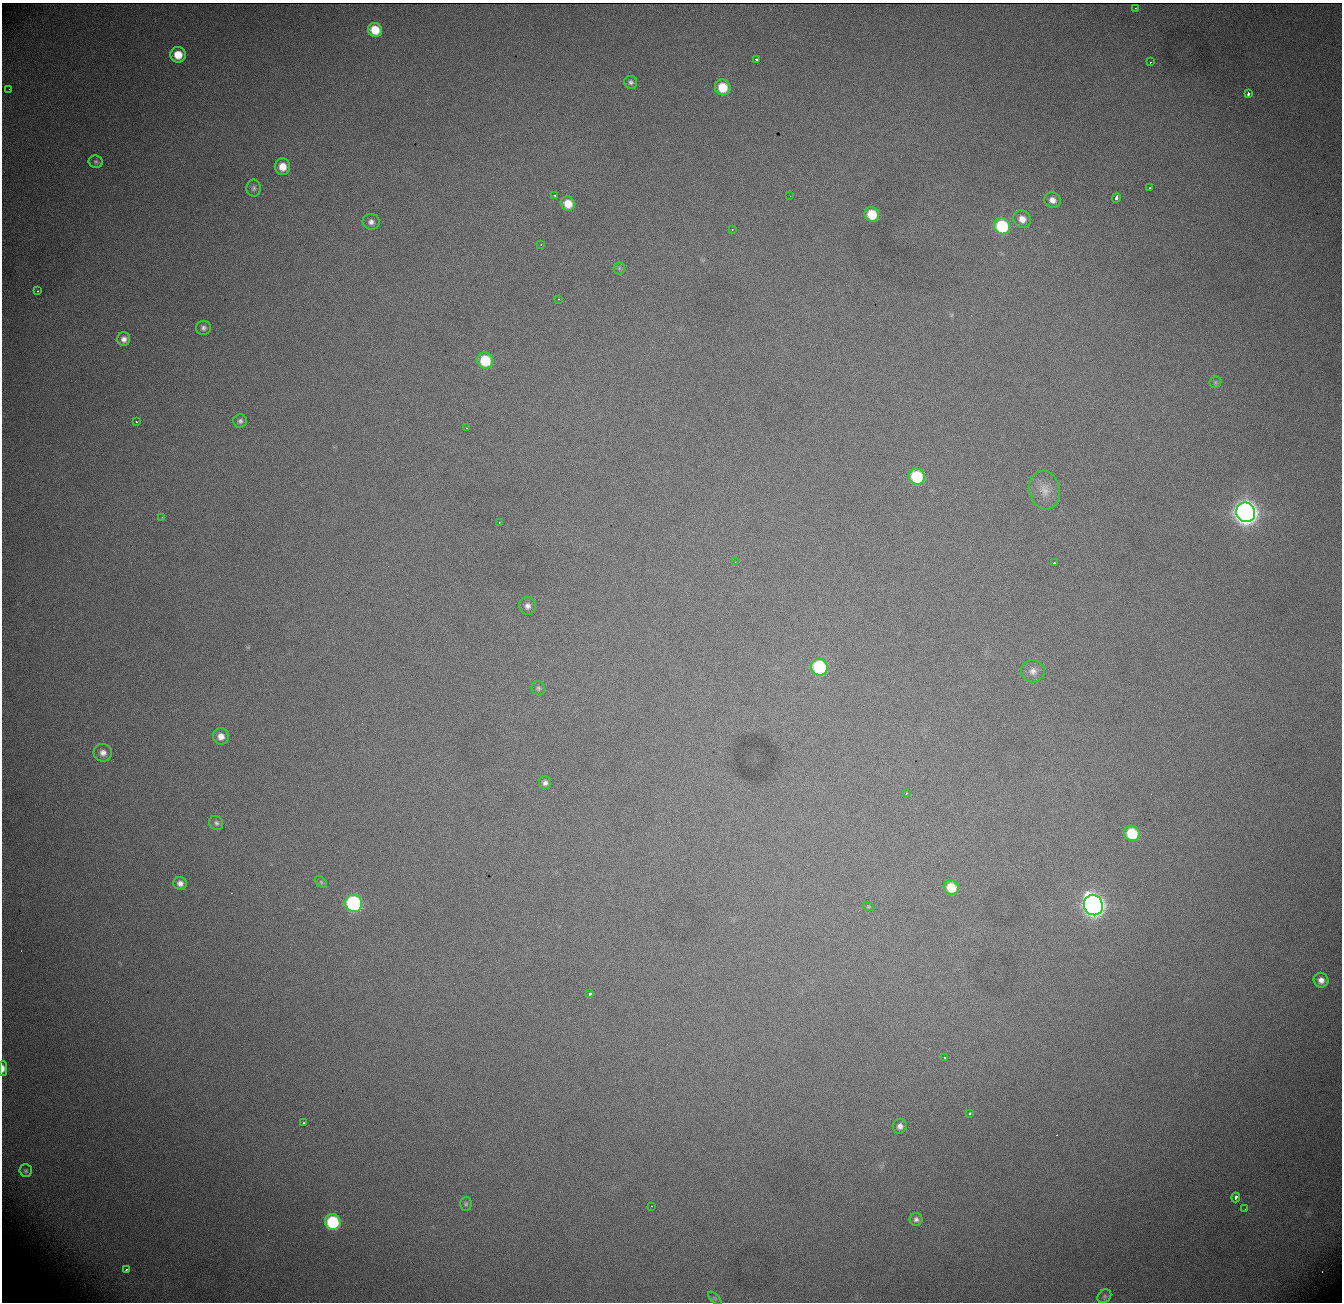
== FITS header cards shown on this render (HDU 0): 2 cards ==
NAXIS1  = 1340
NAXIS2  = 1300

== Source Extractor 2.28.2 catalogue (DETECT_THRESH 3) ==
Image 1340 x 1300 px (HDU 0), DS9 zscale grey, 1 PNG px = 1 image px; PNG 1344 x 1304 px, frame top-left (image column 1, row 1300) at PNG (2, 3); each listed source drawn as its Kron ellipse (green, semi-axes under 4 px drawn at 4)
Background 952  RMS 11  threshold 34.2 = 3 sigma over >= 5 px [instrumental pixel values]
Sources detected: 74; all 74 listed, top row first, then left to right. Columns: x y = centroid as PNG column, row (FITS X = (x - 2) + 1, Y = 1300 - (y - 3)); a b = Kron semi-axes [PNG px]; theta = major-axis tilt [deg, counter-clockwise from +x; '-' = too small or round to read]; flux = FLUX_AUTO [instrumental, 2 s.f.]
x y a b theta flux
1135 8 2 2 - 520
375 30 7 6 - 17000
178 55 8 7 - 15000
756 59 4 3 - 3100
1150 62 3 2 - 2000
631 82 6 6 - 2100
723 87 8 7 - 20000
9 89 2 2 - 680
1248 94 4 3 - 4300
96 162 7 6 - 1400
282 167 8 7 - 10000
254 188 8 7 - 2500
1150 188 3 2 - 1300
555 196 3 2 - 920
790 196 2 2 - 470
1116 198 5 3 - 7700
1052 200 8 7 - 5100
568 204 7 6 - 13000
872 214 8 7 - 20000
1022 219 9 8 - 6800
371 222 8 8 - 3500
1002 226 8 8 - 57000
732 230 3 2 - 1100
541 244 3 2 - 750
619 268 6 6 - 1600
37 291 3 2 - 1500
558 299 3 2 - 750
203 328 7 7 - 2500
124 339 7 6 - 3700
485 360 8 8 - 32000
1215 382 6 5 - 1300
240 421 7 6 - 2200
136 422 3 2 - 980
466 428 3 2 - 450
917 477 8 7 - 48000
1045 490 19 15 -76 11000
1246 512 10 9 - 930000
162 517 2 2 - 640
499 523 2 2 - 510
735 562 2 2 - 510
1054 563 3 3 - 5300
527 606 9 8 - 3600
819 667 8 8 - 77000
1033 671 11 11 - 5100
538 688 7 6 - 1700
221 736 8 8 - 6000
103 753 9 8 - 4600
545 783 6 6 - 2600
906 793 3 2 - 1000
216 823 7 6 - 2000
1132 833 8 7 - 33000
321 882 7 4 -46 1300
180 883 7 6 - 3600
951 887 8 7 - 18000
354 903 9 8 - 150000
1093 905 10 9 - 670000
868 906 6 3 -19 850
1321 980 7 7 - 4800
590 994 3 3 - 8900
945 1058 3 3 - 1500
3 1068 7 4 90 3800
970 1113 3 3 - 5100
304 1123 2 2 - 720
900 1126 7 7 - 3500
26 1171 6 6 - 1500
1236 1197 5 3 - 4400
466 1204 7 5 85 1400
651 1206 3 2 - 740
1245 1209 3 2 - 580
916 1219 6 6 - 2400
333 1222 8 7 - 59000
126 1270 3 3 - 4800
1104 1296 7 6 - 1800
715 1298 8 3 -45 1000
At the frame edge (FLAGS 8, measured only in part): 1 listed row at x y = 3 1068